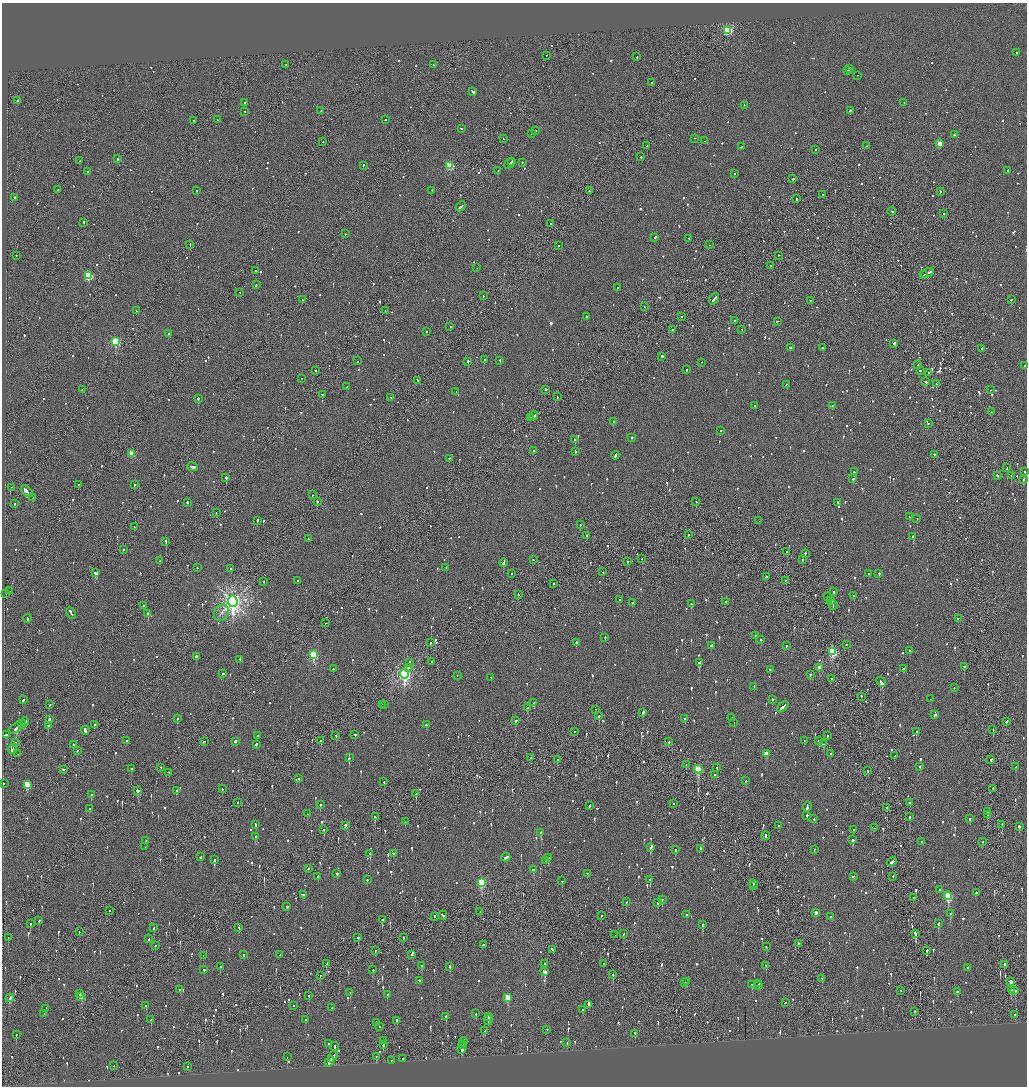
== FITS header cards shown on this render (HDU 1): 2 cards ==
NAXIS1  =                 2050
NAXIS2  =                 2168

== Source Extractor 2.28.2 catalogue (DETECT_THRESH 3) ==
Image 2050 x 2168 px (HDU 1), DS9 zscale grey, zoomed out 1/2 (1 PNG px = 2 x 2 image px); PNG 1029 x 1088 px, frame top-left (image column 2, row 2168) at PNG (2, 3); each listed source drawn as its Kron ellipse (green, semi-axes under 4 px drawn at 4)
Background -0.0943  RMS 0.068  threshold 0.203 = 3 sigma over >= 5 px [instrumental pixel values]
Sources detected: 1450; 36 cannot appear on this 1/2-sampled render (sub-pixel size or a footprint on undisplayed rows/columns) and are neither listed nor drawn; of the other 1414, the 500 brightest by FLUX_AUTO listed and drawn (914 fainter detections omitted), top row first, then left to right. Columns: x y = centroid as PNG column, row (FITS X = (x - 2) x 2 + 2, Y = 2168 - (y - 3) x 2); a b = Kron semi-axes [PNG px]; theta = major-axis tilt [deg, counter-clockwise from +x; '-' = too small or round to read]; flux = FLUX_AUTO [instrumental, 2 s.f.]
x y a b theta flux
728 31 3 3 - 1200
1017 53 2 2 - 320
546 56 2 1 - 99
637 57 2 2 - 66
286 65 2 1 - 130
433 65 2 1 - 64
849 69 3 2 - 270
848 71 2 2 - 68
857 76 2 1 - 64
651 83 2 2 - 170
473 92 4 2 - 550
18 101 2 2 - 170
245 103 2 2 - 320
904 103 2 1 - 110
744 106 2 2 - 53
321 111 2 2 - 58
850 111 2 2 - 150
245 112 2 2 - 57
217 120 2 1 - 76
385 120 2 2 - 76
194 121 2 2 - 62
461 129 2 2 - 62
536 131 2 1 - 56
532 134 2 2 - 88
954 135 2 2 - 63
503 139 2 1 - 60
695 139 2 2 - 70
704 141 2 2 - 100
323 142 2 1 - 59
940 144 3 3 - 300
647 146 2 2 - 92
867 146 2 2 - 92
741 147 2 2 - 69
815 150 2 2 - 59
641 157 2 2 - 100
118 159 3 2 - 120
79 161 2 2 - 62
512 162 2 1 - 100
522 163 2 2 - 72
509 164 6 2 42 260
363 166 3 2 - 210
450 166 3 3 - 630
498 171 2 2 - 120
1008 171 2 2 - 170
88 172 2 2 - 71
735 174 2 2 - 72
793 179 2 2 - 120
58 190 2 1 - 55
196 191 2 2 - 67
432 191 2 2 - 54
589 191 2 1 - 69
940 192 3 2 - 54
823 195 2 2 - 55
15 198 2 2 - 360
796 199 2 2 - 280
461 207 5 2 - 260
892 212 4 2 - 250
944 214 2 2 - 76
84 223 2 2 - 130
550 224 2 2 - 200
345 234 2 1 - 190
655 238 2 2 - 520
689 239 2 2 - 63
190 245 3 1 - 110
709 245 2 1 - 58
558 246 2 1 - 55
16 256 2 1 - 53
778 256 2 1 - 52
770 266 2 2 - 55
477 268 2 1 - 70
256 271 2 2 - 120
927 273 7 2 23 300
924 275 2 2 - 120
88 276 4 3 - 860
256 285 3 2 - 81
617 288 2 2 - 68
240 293 2 1 - 65
483 296 2 2 - 120
714 299 6 2 51 270
302 300 2 1 - 64
1011 300 2 2 - 68
810 301 2 2 - 58
644 307 2 1 - 70
136 311 2 2 - 100
385 311 2 2 - 61
587 317 2 2 - 150
682 317 2 1 - 63
734 321 2 2 - 85
777 322 2 2 - 84
450 327 2 2 - 61
672 330 2 2 - 120
742 330 2 2 - 53
426 332 2 2 - 73
168 334 2 1 - 140
116 342 4 3 - 1200
894 344 3 2 - 77
790 348 3 2 - 160
822 348 2 2 - 57
982 349 4 2 - 240
662 357 2 2 - 1400
485 360 2 2 - 80
357 361 2 2 - 64
500 361 2 2 - 59
468 362 2 2 - 320
701 363 2 1 - 110
918 365 2 2 - 58
1025 366 2 2 - 62
686 370 2 2 - 140
316 371 2 1 - 110
920 371 2 2 - 460
929 373 2 2 - 55
302 379 2 1 - 53
418 381 2 2 - 120
925 382 3 2 - 180
936 384 2 2 - 140
786 385 2 2 - 110
347 387 2 2 - 65
82 390 2 2 - 61
546 390 2 2 - 140
991 390 2 2 - 61
456 392 2 2 - 74
322 395 2 2 - 56
557 397 2 2 - 56
391 398 2 2 - 93
198 399 2 2 - 190
754 406 2 2 - 190
833 406 2 1 - 120
992 412 2 2 - 64
533 416 4 2 - 210
530 418 2 1 - 77
613 422 2 2 - 68
928 424 2 1 - 110
721 431 2 2 - 63
632 438 2 2 - 370
575 440 2 2 - 310
533 451 2 2 - 290
575 452 2 2 - 97
132 454 3 3 - 310
934 455 2 2 - 210
615 456 4 2 - 240
449 459 2 2 - 120
192 467 5 2 - 200
1007 468 3 2 - 300
855 472 3 2 - 180
1024 472 2 2 - 58
997 476 2 2 - 120
1011 476 2 2 - 110
226 478 2 2 - 360
853 479 2 2 - 87
1023 480 2 2 - 93
78 485 2 2 - 77
134 485 2 2 - 70
12 488 2 1 - 89
27 492 7 2 -44 680
312 495 2 2 - 55
33 498 2 1 - 67
317 502 2 1 - 420
696 502 2 2 - 69
187 503 2 2 - 500
838 503 2 2 - 77
15 504 2 2 - 85
216 513 2 2 - 96
910 517 2 2 - 62
917 519 2 2 - 62
257 521 2 2 - 140
759 521 2 1 - 88
580 525 2 2 - 94
134 527 2 1 - 87
688 535 2 1 - 66
586 536 3 2 - 100
913 537 2 2 - 780
308 539 2 2 - 53
166 542 2 2 - 330
123 550 2 2 - 73
787 552 2 2 - 90
805 554 2 2 - 170
642 559 2 2 - 58
533 560 2 2 - 59
802 560 2 2 - 60
160 561 2 2 - 83
628 562 3 2 - 58
503 563 4 2 - 310
197 568 2 2 - 54
446 568 2 2 - 66
231 569 2 2 - 66
603 572 2 2 - 60
96 573 4 2 - 170
512 574 2 2 - 76
868 574 2 2 - 160
879 574 2 2 - 130
766 577 2 2 - 700
297 581 2 2 - 54
785 581 2 2 - 73
264 582 2 2 - 88
553 584 2 1 - 64
10 591 2 1 - 280
834 592 2 2 - 91
6 594 2 1 - 180
518 595 3 2 - 62
854 596 2 2 - 82
827 597 2 2 - 120
620 600 2 2 - 67
831 601 4 2 - 310
233 602 5 5 - 9000
725 602 2 2 - 53
633 603 3 2 - 130
691 604 2 2 - 230
143 606 2 2 - 210
833 606 4 1 - 240
71 613 6 2 -63 310
221 613 8 7 - 73
148 614 2 2 - 96
27 619 4 2 - 160
958 619 2 2 - 69
325 623 2 1 - 56
755 636 2 2 - 90
605 638 3 2 - 110
761 640 2 2 - 71
430 643 2 2 - 110
576 643 2 2 - 170
846 645 2 2 - 120
711 646 3 2 - 100
786 646 2 2 - 72
909 651 2 2 - 87
833 652 4 3 - 940
313 655 4 3 - 1300
196 657 2 2 - 590
240 660 2 2 - 86
432 662 2 2 - 55
409 663 2 2 - 190
699 663 2 2 - 1100
964 667 2 2 - 200
408 668 2 2 - 96
820 668 3 2 - 140
333 669 2 2 - 80
904 669 3 2 - 190
770 670 2 2 - 110
223 674 2 2 - 240
404 674 5 4 - 3900
810 675 2 2 - 92
457 676 2 2 - 53
491 678 2 2 - 60
832 679 2 2 - 59
881 682 5 2 - 300
754 687 2 2 - 100
954 688 2 2 - 53
861 697 2 2 - 55
931 699 2 1 - 62
23 700 3 2 - 120
773 700 2 2 - 57
534 703 3 2 - 69
49 705 3 2 - 73
382 705 2 1 - 190
384 705 2 2 - 96
783 707 7 2 44 710
527 708 4 2 - 120
596 710 2 1 - 80
643 713 3 2 - 140
935 715 3 2 - 100
599 716 2 2 - 120
732 718 2 2 - 120
177 719 2 2 - 140
685 719 3 3 - 98
49 720 3 2 - 130
516 721 3 2 - 81
25 722 4 2 - 220
1006 722 3 2 - 88
734 723 2 1 - 130
22 724 3 2 - 240
95 725 2 1 - 310
427 725 3 2 - 88
48 726 3 2 - 110
16 728 8 2 36 270
993 730 2 1 - 67
85 731 4 2 - 910
575 732 2 1 - 170
916 732 3 2 - 92
6 735 4 2 - 110
355 735 2 2 - 60
257 736 2 2 - 68
336 736 2 1 - 53
827 736 2 1 - 230
126 741 2 2 - 140
321 741 2 2 - 230
804 741 2 2 - 70
819 741 2 2 - 160
204 742 3 2 - 54
235 742 2 2 - 250
669 742 2 2 - 74
15 743 2 1 - 89
824 744 3 2 - 140
73 745 2 2 - 130
256 745 2 2 - 190
12 749 5 2 - 200
77 751 2 2 - 58
17 754 2 1 - 83
766 754 3 3 - 150
830 754 2 2 - 74
895 756 2 2 - 69
349 758 2 2 - 550
531 758 2 1 - 240
557 760 2 2 - 66
991 760 3 2 - 79
686 765 2 1 - 63
920 767 2 2 - 150
1016 767 2 2 - 94
161 768 2 2 - 120
717 768 2 2 - 100
131 769 2 2 - 150
64 770 3 2 - 140
698 770 4 3 - 780
868 771 2 1 - 120
169 773 2 1 - 74
714 775 2 2 - 56
299 779 2 2 - 150
746 781 2 2 - 97
384 782 2 2 - 54
3 784 2 2 - 70
27 785 4 3 - 350
222 789 2 2 - 59
993 789 2 1 - 110
138 791 2 2 - 710
177 791 2 2 - 70
416 794 2 1 - 180
91 795 2 2 - 150
237 803 2 2 - 120
909 803 2 2 - 90
674 804 2 2 - 58
320 805 2 2 - 86
590 806 3 2 - 130
807 807 5 2 - 240
887 808 2 2 - 280
89 809 2 2 - 69
987 812 2 2 - 72
307 814 2 2 - 60
988 815 3 2 - 170
807 816 2 2 - 110
375 817 2 2 - 170
909 817 2 2 - 180
814 819 2 2 - 67
970 819 2 2 - 110
405 822 2 2 - 69
256 825 3 2 - 88
1002 825 2 2 - 170
345 826 3 2 - 350
779 826 2 2 - 53
1019 827 2 2 - 680
874 828 2 1 - 74
324 830 2 2 - 94
853 830 2 1 - 160
541 833 3 2 - 300
766 836 4 2 - 160
255 837 2 2 - 56
853 840 3 2 - 290
146 841 2 2 - 72
921 842 2 2 - 54
983 842 2 2 - 120
145 847 2 2 - 56
651 848 4 2 - 300
700 849 2 2 - 86
675 850 2 2 - 370
814 850 2 2 - 75
370 854 2 2 - 290
393 854 2 2 - 68
201 857 3 2 - 96
506 858 4 2 - 170
548 858 3 2 - 470
214 860 3 2 - 380
545 861 2 2 - 250
892 862 5 2 - 170
308 869 3 2 - 70
533 870 3 2 - 90
337 874 2 2 - 70
587 874 2 2 - 64
318 877 2 2 - 70
853 877 3 2 - 83
893 877 2 1 - 52
367 880 2 2 - 97
650 880 2 2 - 160
562 881 2 2 - 69
482 883 4 3 - 1100
753 884 2 1 - 150
753 886 3 2 - 54
939 890 2 2 - 65
976 893 2 2 - 110
303 895 3 2 - 140
948 896 4 3 - 870
913 898 2 2 - 57
662 900 2 2 - 95
626 902 2 2 - 56
658 903 3 2 - 160
286 907 3 2 - 130
110 911 2 2 - 60
480 912 2 1 - 72
816 913 3 2 - 89
950 914 3 2 - 130
443 915 4 2 - 160
686 915 2 2 - 52
602 916 2 1 - 67
434 917 2 1 - 350
830 917 2 2 - 74
382 920 2 2 - 170
39 921 2 2 - 83
30 924 2 2 - 310
938 924 3 2 - 190
702 925 3 2 - 150
154 928 2 2 - 58
239 928 2 2 - 65
79 932 2 1 - 55
623 934 3 2 - 65
916 934 3 2 - 350
615 935 2 1 - 69
8 938 2 2 - 100
358 938 2 2 - 270
403 938 3 1 - 200
149 939 2 2 - 60
798 944 2 2 - 52
484 945 3 2 - 120
155 946 2 2 - 83
766 947 2 2 - 54
553 950 4 2 - 110
375 951 2 1 - 62
927 951 3 2 - 230
244 955 2 2 - 66
280 955 2 2 - 120
412 955 3 2 - 460
203 956 2 1 - 140
327 964 4 2 - 94
545 964 2 2 - 120
603 964 2 1 - 87
1004 965 2 2 - 160
421 966 3 2 - 100
766 966 2 2 - 76
220 967 2 2 - 130
450 967 3 2 - 53
968 968 2 2 - 99
204 970 2 2 - 330
373 970 2 2 - 55
545 972 3 2 - 270
613 975 3 2 - 87
320 976 2 1 - 61
822 979 2 2 - 75
419 981 2 2 - 130
687 982 3 2 - 100
1010 982 3 2 - 270
685 983 2 1 - 59
759 984 3 2 - 130
752 985 3 2 - 490
758 986 2 2 - 74
180 990 2 2 - 85
1011 990 3 2 - 71
901 991 2 2 - 77
1015 991 2 2 - 63
958 992 3 2 - 120
350 993 2 2 - 53
79 994 2 2 - 59
387 995 2 2 - 240
309 996 2 2 - 120
81 997 3 3 - 180
10 998 4 2 - 150
508 998 4 3 - 360
785 1003 2 1 - 55
588 1005 3 2 - 340
145 1006 2 2 - 66
293 1006 2 2 - 67
332 1008 2 2 - 93
46 1009 2 2 - 67
583 1010 3 2 - 110
914 1012 3 1 - 260
44 1014 2 2 - 84
476 1014 2 2 - 86
1015 1015 2 2 - 69
446 1017 3 2 - 110
488 1017 2 2 - 100
151 1020 2 2 - 180
306 1020 2 2 - 110
397 1021 2 2 - 82
488 1021 5 2 - 190
376 1023 3 2 - 81
379 1027 2 2 - 75
547 1030 2 2 - 57
485 1031 2 2 - 110
635 1034 3 2 - 72
16 1035 2 2 - 92
384 1041 4 1 - 140
463 1042 5 1 - 160
567 1043 2 2 - 94
329 1044 2 2 - 59
383 1045 3 2 - 140
463 1045 2 1 - 240
335 1047 4 2 - 230
462 1048 6 2 82 360
287 1057 2 1 - 120
333 1057 7 2 60 320
376 1057 2 2 - 57
402 1059 2 2 - 53
391 1061 2 2 - 63
329 1062 5 2 - 310
114 1066 2 1 - 88
187 1067 2 2 - 58
At the frame edge (FLAGS 8, measured only in part): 1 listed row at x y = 1025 366
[914 fainter detections neither listed nor drawn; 36 sub-pixel or undisplayed-footprint detections neither listed nor drawn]